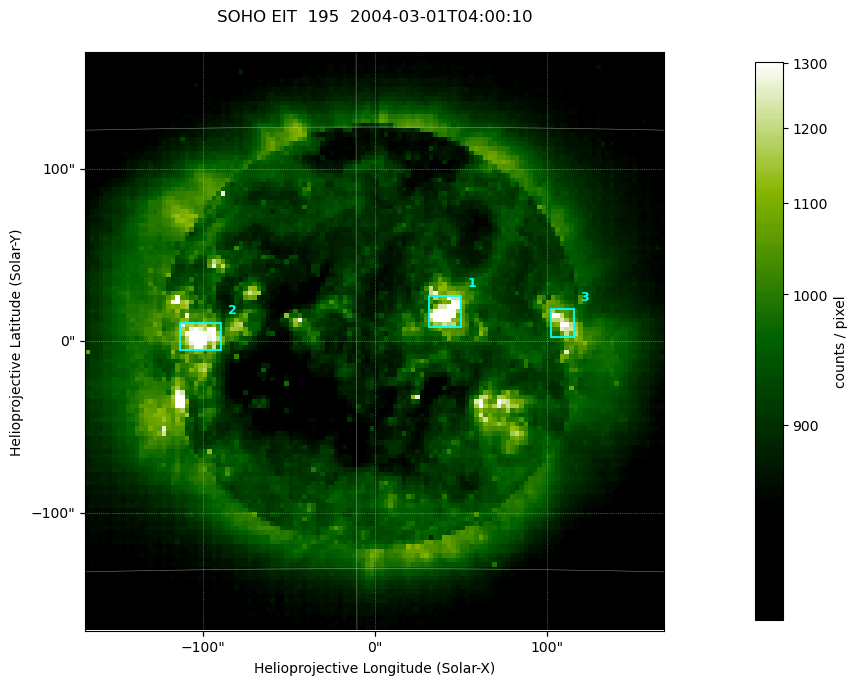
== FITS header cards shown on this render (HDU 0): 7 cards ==
TELESCOP= 'SOHO'               /
INSTRUME= 'EIT'                /
WAVELNTH=                  195 / 171 = Fe IX/X, 195 = Fe XII,
DATE-OBS= '2004-03-01T04:00:10.568' / UTC at spacecraft
CTYPE1  = 'Solar-X '           /
CTYPE2  = 'Solar-Y '           /
BUNIT   = 'counts / pixel    ' /

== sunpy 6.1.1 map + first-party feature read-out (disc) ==
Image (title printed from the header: SOHO EIT  195  2004-03-01T04:00:10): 128 x 128 px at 2.63 arcsec/px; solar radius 979 arcsec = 372 px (partial field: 3.8% of the solar disc is inside the frame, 100% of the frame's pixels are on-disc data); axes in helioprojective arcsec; data unit counts / pixel (BUNIT, on the colour bar)
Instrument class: DISC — disc imager (sunpy class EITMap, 195 A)
Bright regions (active regions / flare kernels): reference = the on-disc median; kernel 3 px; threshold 5 sigma = 246 counts / pixel over a disc level ~897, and >= 1.15x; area >= 16 px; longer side >= 3 px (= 7.9 arcsec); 3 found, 3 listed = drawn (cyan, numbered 1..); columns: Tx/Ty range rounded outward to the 10 arcsec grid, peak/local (2 s.f.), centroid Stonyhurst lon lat
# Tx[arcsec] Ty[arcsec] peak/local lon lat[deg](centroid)
1 30..50 0..30 1.8 +3 -6
2 -120..-90 -10..10 1.7 -5 -7
3 100..120 0..20 1.4 +7 -7